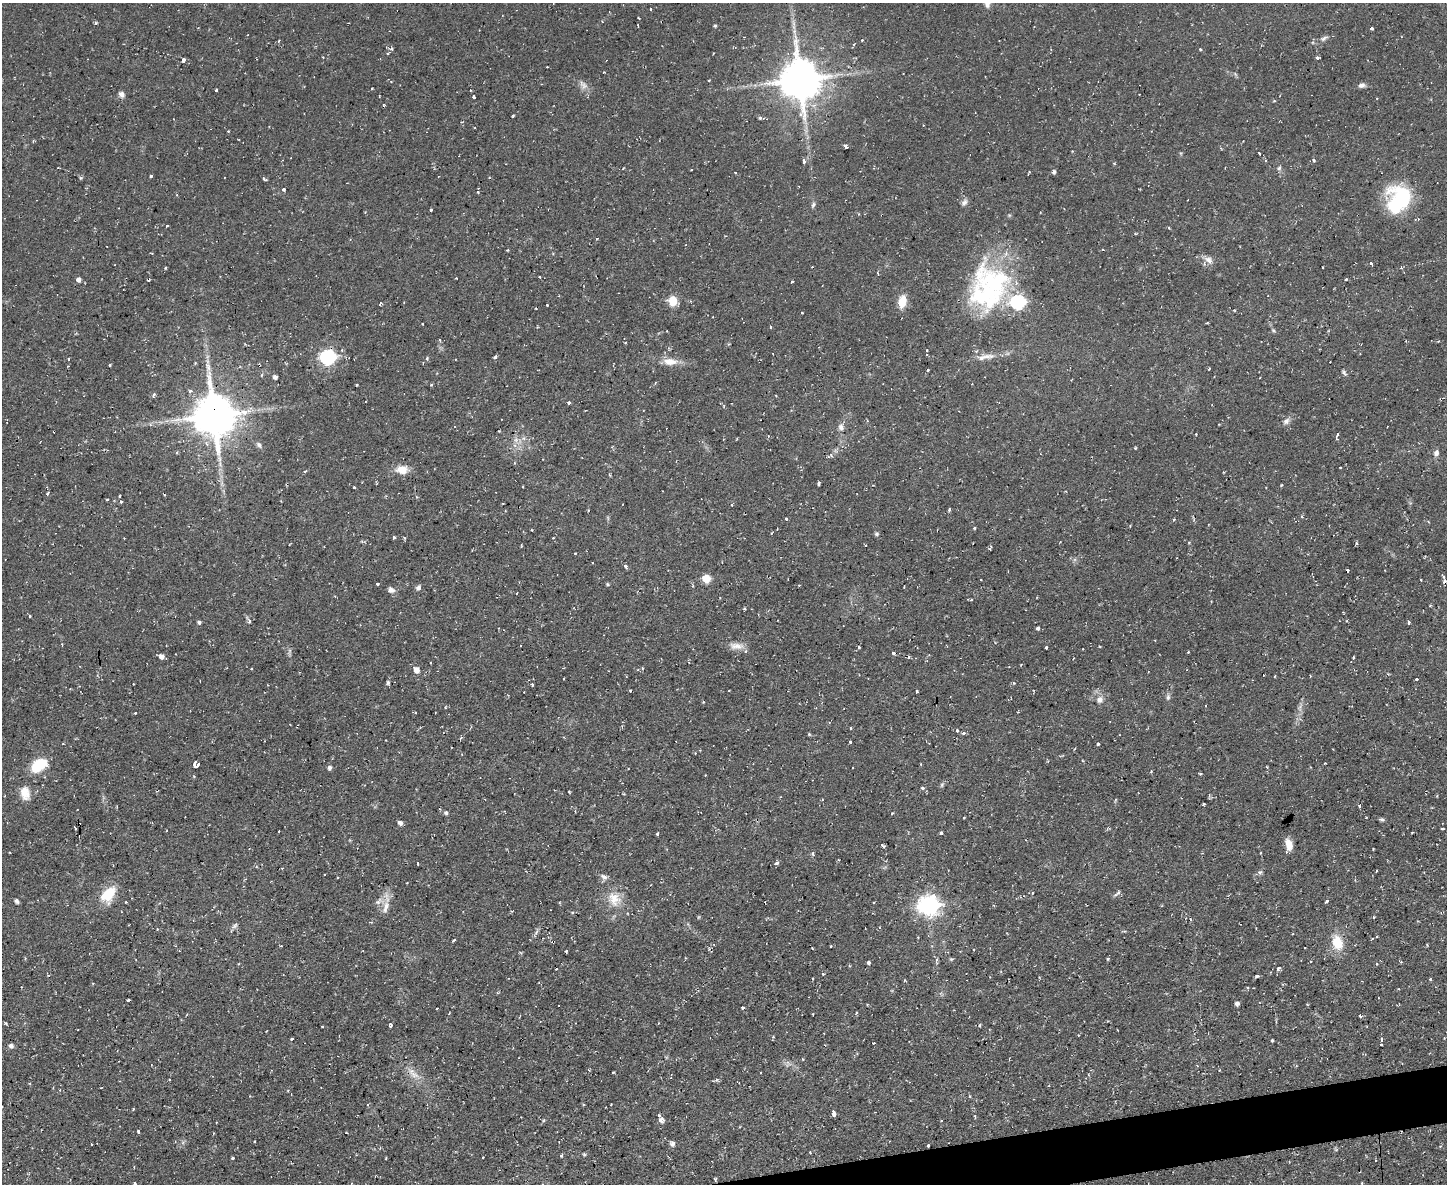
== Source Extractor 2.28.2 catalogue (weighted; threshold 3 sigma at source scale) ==
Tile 5 of 3 x 4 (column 2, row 2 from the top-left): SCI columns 1575-3019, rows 2366-3547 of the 4703 x 4729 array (HDU 1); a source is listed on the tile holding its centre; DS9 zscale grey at full resolution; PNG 1449 x 1186 px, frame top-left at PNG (2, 3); no overlay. Shown black and unused: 2% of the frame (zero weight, under 2 of 3 exposures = <1% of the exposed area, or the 3 px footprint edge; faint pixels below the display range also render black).
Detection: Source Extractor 2.28.2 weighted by HDU 2 'WHT'; one run over the whole footprint, this tile lists its part. Background 0.0596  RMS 0.0061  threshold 0.0276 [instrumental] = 3 sigma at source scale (4.5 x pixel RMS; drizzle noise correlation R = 1.50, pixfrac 1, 0.05/0.05 arcsec/px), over >= 5 px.
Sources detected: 285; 1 inside a brighter object's white glare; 25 cosmic-ray / hot-pixel residue — not listed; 2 inside a brighter listed object's ellipse — not listed separately; the other 257 listed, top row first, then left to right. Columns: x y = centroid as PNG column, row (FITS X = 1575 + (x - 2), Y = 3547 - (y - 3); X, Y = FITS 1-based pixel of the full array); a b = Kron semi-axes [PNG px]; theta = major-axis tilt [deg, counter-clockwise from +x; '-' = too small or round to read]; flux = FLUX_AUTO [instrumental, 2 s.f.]
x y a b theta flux
987 4 9 7 -87 2.3
651 9 3 3 - 1.3
638 25 3 2 - 0.64
715 26 4 4 - 0.88
1371 28 3 3 - 3.9
794 31 7 4 -73 1.5
1324 38 11 5 33 2.1
862 40 3 3 - 0.68
392 49 6 5 - 1.1
1200 49 3 3 - 0.61
388 53 4 3 - 0.52
1318 58 3 3 - 15
184 60 4 3 - 9.4
800 79 13 12 - 1900
709 80 3 2 - 0.56
583 85 15 8 -48 3.7
1362 85 8 6 17 2.3
372 89 3 2 - 0.88
216 90 3 3 - 1.3
122 94 7 6 - 2.5
474 97 4 3 - 1.4
1377 98 3 2 - 0.49
513 116 3 2 - 0.69
760 118 6 5 - 1.2
228 131 4 3 - 0.5
845 146 5 3 - 4.2
1221 148 4 3 - 0.67
1259 153 4 2 - 0.69
1313 160 3 3 - 2.5
804 162 4 3 - 5.6
1225 168 2 2 - 0.46
1279 168 6 5 - 1.3
691 170 2 2 - 0.68
1054 172 4 4 - 1.5
151 176 3 3 - 3.3
81 178 5 5 - 0.81
489 178 3 2 - 0.52
264 179 5 3 - 0.99
284 190 3 3 - 2.6
478 192 4 3 - 0.66
1399 199 29 24 66 54
964 202 10 6 66 2.2
813 205 8 5 74 1.4
431 210 3 3 - 2.5
167 226 3 2 - 0.61
1169 228 3 3 - 0.63
508 250 3 2 - 0.9
1208 260 12 8 -31 3.8
1371 263 3 3 - 1.5
812 267 2 2 - 0.42
1323 267 2 2 - 0.46
540 277 3 3 - 1.5
456 278 2 2 - 0.35
1346 279 3 3 - 0.86
79 280 5 5 - 2.6
149 280 4 2 - 0.99
792 281 3 3 - 2.3
994 282 64 39 -28 85
673 301 10 8 -83 9.5
902 302 13 8 80 9.7
1018 302 7 6 - 110
380 304 5 2 - 0.68
547 305 3 3 - 1.3
802 313 3 2 - 0.5
422 324 2 2 - 0.44
771 327 3 3 - 1.2
1273 330 7 4 -32 0.91
440 340 4 3 - 0.63
927 350 3 3 - 0.62
773 354 2 2 - 0.52
987 356 23 7 4 6.1
328 357 7 6 - 140
495 357 4 3 - 1.7
427 358 4 4 - 1
69 359 3 3 - 0.94
207 361 7 4 -72 1.4
670 361 19 9 -4 7.5
109 365 3 3 - 0.98
68 366 3 3 - 0.5
928 370 3 3 - 1
1344 373 9 4 -59 1.2
261 375 5 3 - 0.68
275 377 4 4 - 1.9
972 384 3 2 - 0.5
357 385 3 2 - 0.54
431 385 4 4 - 0.64
190 391 6 4 12 1.2
153 395 5 4 - 1.4
569 402 4 3 - 1
214 415 14 12 -82 2100
1286 421 10 7 40 2.6
841 427 9 8 - 2.8
1196 434 3 2 - 0.52
1338 434 3 3 - 4.6
516 440 7 4 90 1.9
259 445 9 6 -46 1.9
1135 448 3 3 - 0.64
1436 453 8 7 - 2.3
831 454 6 4 -61 1.2
1340 467 3 3 - 0.8
402 470 14 9 1 8
305 471 4 3 - 1.2
819 483 5 3 - 0.93
1281 485 3 3 - 0.56
354 487 3 2 - 0.61
47 494 4 3 - 0.99
164 495 3 2 - 0.59
120 496 3 2 - 1
107 500 3 3 - 0.8
121 501 4 3 - 0.85
732 505 3 2 - 1
950 509 3 3 - 4.2
786 518 3 3 - 1.3
1174 519 4 3 - 0.71
1130 526 3 3 - 0.58
974 528 3 3 - 1.6
532 530 3 2 - 0.59
876 534 6 5 - 1.1
394 537 3 3 - 1
553 538 3 3 - 0.54
1356 543 5 3 - 0.71
991 546 5 3 - 0.65
575 553 4 2 - 0.42
626 566 4 4 - 1.7
706 578 5 5 - 19
1445 581 6 4 70 1.5
377 584 3 3 - 2
608 584 5 4 - 0.81
418 588 7 6 - 1.8
391 590 8 7 - 2.6
516 593 2 2 - 0.49
971 600 3 3 - 0.8
1430 605 4 3 - 0.5
744 609 3 3 - 1.2
29 616 3 3 - 1.4
249 620 12 4 -58 1.3
199 622 4 4 - 1.3
1409 622 5 3 - 0.66
1038 628 3 3 - 2.6
62 644 3 2 - 0.8
736 646 17 9 -9 5.2
859 647 4 3 - 0.77
1046 647 3 3 - 1.3
1083 649 2 2 - 0.44
893 653 3 3 - 1
161 656 5 5 - 3.1
909 657 3 3 - 1.1
1353 657 4 3 - 0.71
642 668 4 4 - 0.67
416 670 5 5 - 5.9
1275 676 4 2 - 0.46
564 679 3 2 - 0.51
1417 679 3 2 - 0.89
388 682 5 5 - 1.2
532 685 4 3 - 1.3
917 691 3 3 - 3.4
1168 697 9 5 81 1.7
1100 699 9 9 - 3.6
703 702 3 3 - 0.47
1300 707 9 4 89 1.9
435 712 2 2 - 0.43
135 713 3 2 - 0.48
850 728 3 3 - 0.89
957 731 3 3 - 1.7
963 733 3 3 - 2
809 734 5 4 - 0.62
850 742 3 3 - 1.6
1098 744 3 3 - 1.2
695 753 4 3 - 0.46
39 765 20 12 35 18
195 765 4 4 - 34
330 768 5 4 - 1.8
1200 774 4 3 - 0.66
942 785 7 5 61 1.1
922 788 5 4 - 1.4
569 792 3 2 - 0.54
25 793 18 12 -76 7.4
1203 804 3 3 - 1.4
1360 806 4 3 - 4.3
446 813 5 4 - 1.5
964 817 3 2 - 0.62
1382 819 7 5 -23 1.2
400 823 5 5 - 2.3
75 828 4 2 - 1
1442 829 4 3 - 1.4
941 833 3 3 - 1.3
658 834 3 3 - 2.1
1289 844 11 7 -76 7.1
883 846 5 3 - 1
813 853 4 4 - 1.5
418 863 3 2 - 1
776 863 5 4 - 1.8
1260 872 7 6 - 1.3
604 877 11 6 -28 2.4
1032 893 3 3 - 0.83
1117 893 10 4 40 1.5
108 894 20 12 50 17
614 899 20 17 -66 12
16 901 6 5 - 1.3
1326 901 4 3 - 1.4
929 905 9 8 - 290
386 906 14 8 77 5.4
1374 917 3 3 - 0.7
234 926 10 5 39 1.5
157 929 3 3 - 0.55
918 937 3 2 - 0.51
454 940 3 3 - 4
553 942 3 3 - 0.55
1337 942 19 13 -76 13
831 946 3 2 - 0.4
566 951 3 3 - 0.89
136 959 3 2 - 0.46
951 959 6 3 -16 0.72
1108 959 5 4 - 0.73
937 960 4 4 - 1.1
869 962 4 3 - 2.8
1376 964 3 3 - 0.78
1279 968 5 4 - 2.2
823 974 4 3 - 1.3
1257 976 4 3 - 1.2
1430 979 3 3 - 0.74
128 1000 3 3 - 1.6
1237 1004 4 4 - 2.1
742 1008 3 3 - 1.7
1360 1016 3 3 - 3.9
658 1023 4 2 - 0.39
391 1025 4 3 - 2.9
980 1025 3 3 - 1
322 1026 3 2 - 0.47
1078 1035 3 2 - 0.4
292 1039 3 2 - 0.74
1381 1040 3 3 - 2.1
1272 1041 3 3 - 0.89
1381 1045 3 3 - 1.5
11 1046 5 5 - 2.2
803 1059 3 3 - 0.58
613 1072 3 2 - 0.46
760 1072 3 2 - 0.63
414 1075 21 8 -40 6.6
169 1079 3 2 - 0.47
716 1080 5 3 - 0.77
133 1109 3 2 - 0.57
833 1113 5 3 - 14
661 1120 10 7 85 2.8
941 1120 3 2 - 0.69
138 1132 4 3 - 1.3
255 1141 3 3 - 1
91 1144 2 2 - 0.55
673 1144 8 5 45 1.8
928 1146 3 3 - 1.5
561 1155 4 3 - 1.1
584 1155 5 4 - 0.75
483 1157 2 2 - 0.52
232 1158 3 3 - 0.95
386 1158 3 2 - 0.59
134 1167 3 2 - 0.45
135 1184 4 3 - 3.5
Overlapping masked pixels (flux is a lower limit): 3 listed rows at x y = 214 415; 553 942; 928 1146
Isophote crosses this tile's border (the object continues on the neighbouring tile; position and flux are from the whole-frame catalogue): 2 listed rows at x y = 987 4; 135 1184
Unlisted compact peaks at least as high as the median listed source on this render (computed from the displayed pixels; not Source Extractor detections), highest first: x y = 96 23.